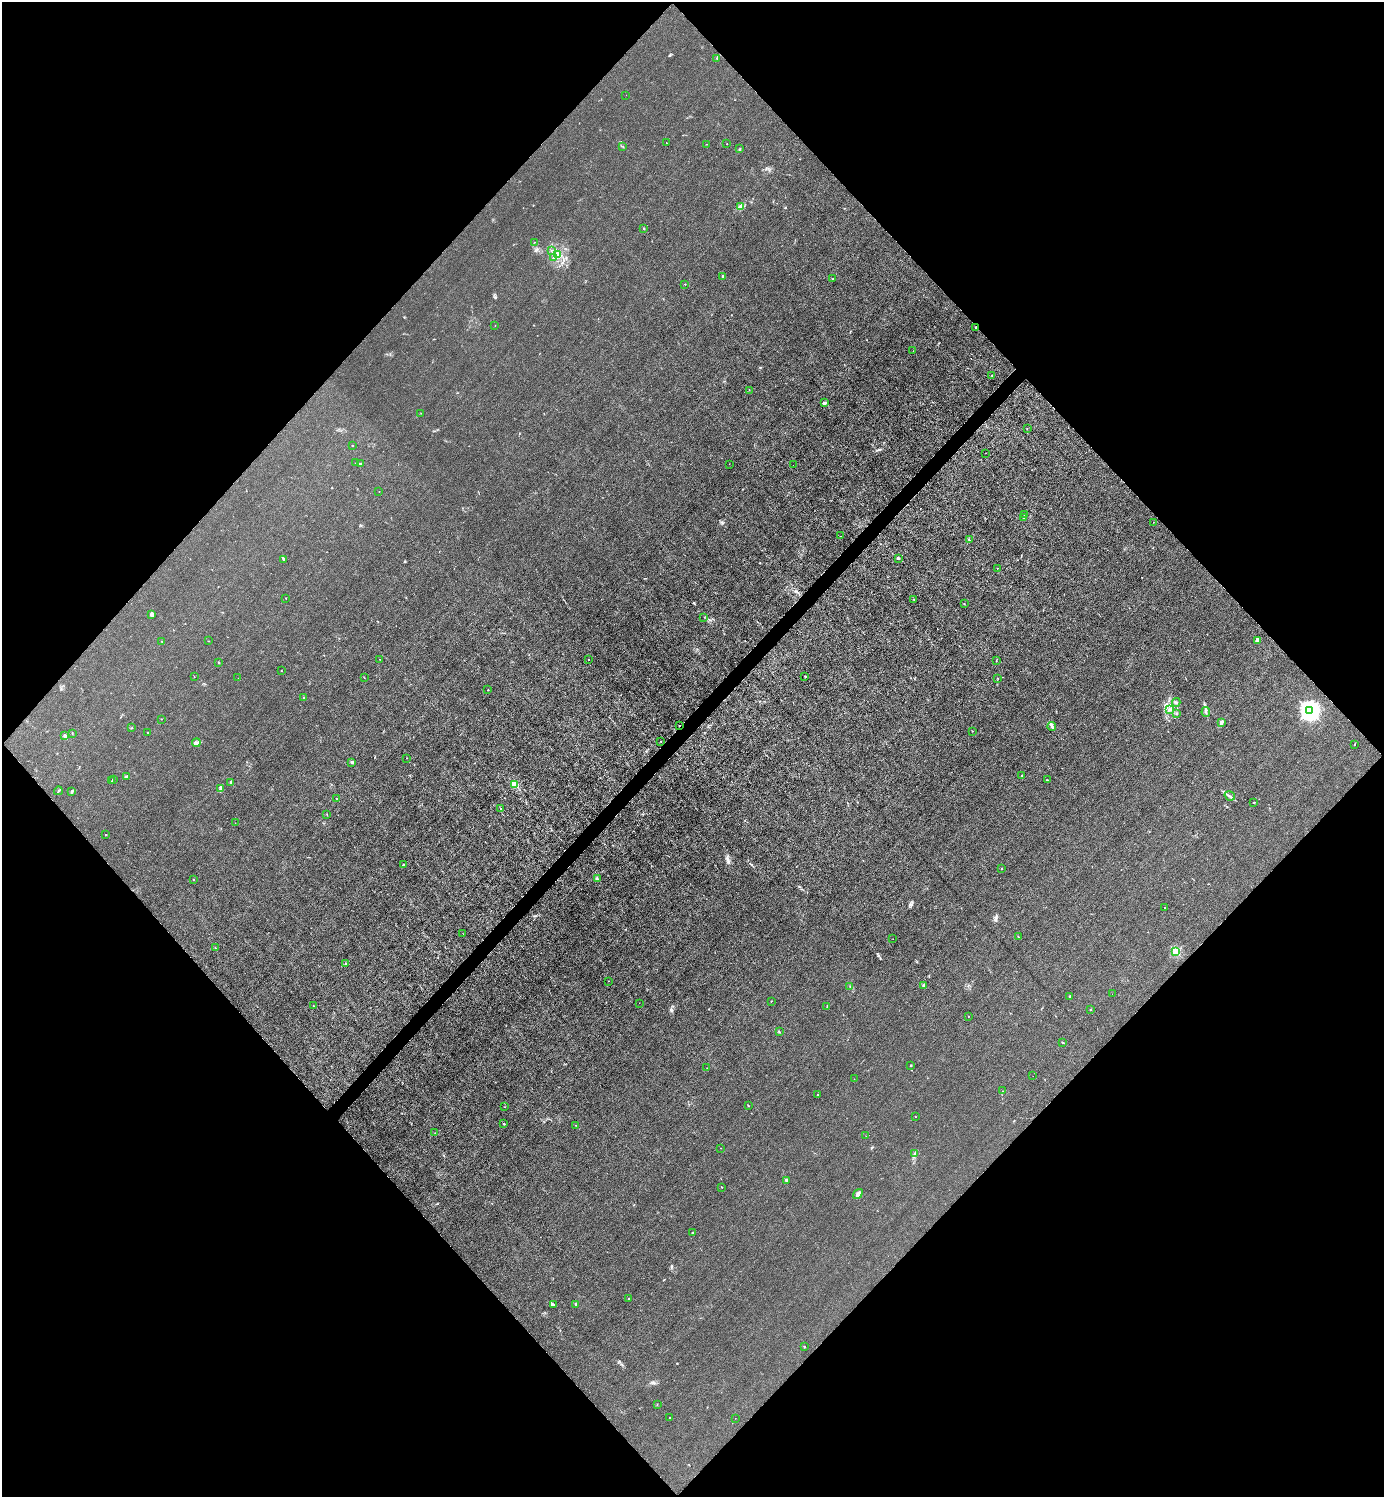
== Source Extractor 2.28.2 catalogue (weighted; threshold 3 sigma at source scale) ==
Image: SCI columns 301-5827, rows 3-5982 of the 5985 x 5985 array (HDU 1 of 3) = the unmasked area's bounding box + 8 px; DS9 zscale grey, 4 x 4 block average (1 PNG px = mean of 4 x 4 image px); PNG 1386 x 1499 px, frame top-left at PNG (2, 2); each listed source drawn as its Kron ellipse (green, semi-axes under 4 px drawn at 4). Shown black and unused: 51% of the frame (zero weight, under 3 of 4 exposures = <1% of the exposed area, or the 3 px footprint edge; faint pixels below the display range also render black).
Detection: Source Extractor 2.28.2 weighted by HDU 2 'WHT'. Background 0.0214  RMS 0.0062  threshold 0.028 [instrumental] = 3 sigma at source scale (4.5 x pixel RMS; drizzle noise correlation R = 1.50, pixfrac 1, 0.05/0.05 arcsec/px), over >= 5 px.
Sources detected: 153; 3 cosmic-ray / hot-pixel residue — neither listed nor drawn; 3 coinciding with a brighter row at this scale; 2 inside a brighter listed object's ellipse — not listed separately; the other 145 listed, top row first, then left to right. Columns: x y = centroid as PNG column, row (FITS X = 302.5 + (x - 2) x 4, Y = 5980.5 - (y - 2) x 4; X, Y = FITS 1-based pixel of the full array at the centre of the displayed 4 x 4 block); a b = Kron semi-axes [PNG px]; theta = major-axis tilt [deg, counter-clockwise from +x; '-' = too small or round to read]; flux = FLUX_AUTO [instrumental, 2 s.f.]
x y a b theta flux
717 58 2 2 - 1.5
626 95 2 2 - 1.1
666 143 2 2 - 1.9
706 144 2 2 - 1.2
727 144 2 2 - 1.1
623 147 2 2 - 1.1
740 149 2 2 - 2.1
741 206 3 2 - 5.8
644 228 2 2 - 9
534 242 2 2 - 0.83
551 251 2 2 - 1.4
558 254 3 2 - 5.3
553 258 2 2 - 1.7
723 276 3 3 - 7.9
832 279 3 2 - 2
685 284 2 2 - 1.5
495 325 2 2 - 1.1
975 328 2 2 - 2.1
913 351 2 2 - 0.41
992 375 2 2 - 1.4
749 390 2 2 - 0.87
824 403 2 2 - 42
421 413 2 2 - 1.1
1027 429 2 2 - 1
352 445 2 2 - 1.2
986 453 2 2 - 0.84
356 463 2 2 - 1.6
361 463 2 2 - 2.6
729 464 2 2 - 0.73
793 465 2 2 - 1.8
379 491 2 2 - 1.3
1024 515 2 2 - 1.2
1023 518 3 2 - 2.1
1153 522 2 2 - 0.57
841 536 2 2 - 0.72
969 540 2 2 - 4.8
898 558 2 2 - 23
283 559 3 2 - 4.5
997 568 2 2 - 1.6
286 598 2 2 - 0.87
914 599 2 2 - 1.1
964 604 2 2 - 1.9
151 615 4 2 - 7.9
704 617 2 2 - 0.77
1257 640 3 2 - 3.3
162 641 2 2 - 1.6
208 641 2 2 - 0.75
380 659 2 2 - 1.4
589 660 2 2 - 1.7
996 660 2 2 - 0.93
219 663 2 2 - 1.6
282 671 2 2 - 0.93
194 677 2 2 - 0.73
805 677 2 2 - 1.4
238 678 2 2 - 0.64
364 678 2 2 - 0.55
997 678 2 2 - 1
488 690 2 2 - 1.1
304 698 2 2 - 13
1176 702 4 2 - 4.3
1170 710 2 2 - 2
1309 710 4 3 - 2400
1206 712 5 2 - 2.9
1177 714 2 2 - 1.2
161 719 2 2 - 1.2
1222 723 2 2 - 2.3
679 726 2 2 - 2.1
1052 727 4 3 - 6.8
132 728 2 2 - 1.4
972 731 2 2 - 3.3
147 732 2 2 - 3.6
72 733 2 2 - 1.5
65 736 3 2 - 7.4
661 741 2 2 - 1
196 743 4 3 - 8.8
1355 744 2 2 - 1.6
406 758 2 2 - 1.8
352 762 2 2 - 26
1022 775 2 2 - 1.4
127 776 2 2 - 12
114 779 2 2 - 1.3
1047 780 2 2 - 1.9
112 781 3 2 - 2.9
231 783 3 2 - 6.8
514 784 2 2 - 190
221 788 4 2 - 8
58 791 4 2 - 2.4
71 792 3 2 - 9.8
1230 796 5 2 - 6.1
336 798 2 2 - 9.5
1253 802 2 2 - 2
500 808 2 2 - 1.3
327 815 2 2 - 0.87
235 823 2 2 - 0.56
106 835 2 2 - 2.9
403 865 2 2 - 1.5
1001 868 2 2 - 3.2
193 879 2 2 - 4.2
597 879 3 2 - 1.7
1164 907 2 2 - 0.79
463 934 2 2 - 0.48
1018 936 2 2 - 1
893 939 2 2 - 0.66
215 948 2 2 - 1.2
1176 952 2 2 - 260
345 964 2 2 - 1.3
608 981 2 2 - 0.66
923 986 2 2 - 1.7
850 987 2 2 - 0.8
1112 994 2 2 - 1.4
1069 996 2 2 - 7.1
771 1001 2 2 - 1.5
639 1003 2 2 - 0.8
313 1006 2 2 - 1.1
827 1007 2 2 - 2.1
1090 1010 2 2 - 1.9
968 1016 2 2 - 1.9
779 1032 2 2 - 1.6
1063 1043 4 2 - 2.3
911 1065 2 2 - 2.8
707 1068 2 2 - 0.91
1033 1076 2 2 - 0.86
854 1079 2 2 - 0.87
1002 1091 2 2 - 0.67
818 1095 2 2 - 1.6
748 1106 2 2 - 2.7
504 1107 2 2 - 0.73
916 1117 2 2 - 0.74
504 1124 2 2 - 7.9
575 1125 2 2 - 0.87
435 1133 2 2 - 1.1
866 1136 2 2 - 0.77
721 1148 2 2 - 0.72
915 1154 2 2 - 2.1
786 1180 2 2 - 22
722 1187 2 2 - 1.8
858 1194 5 3 - 14
693 1233 2 2 - 2.4
628 1299 2 2 - 2.6
576 1304 2 2 - 18
554 1305 3 2 - 3.5
804 1347 2 2 - 2.1
657 1404 2 2 - 0.87
669 1418 2 2 - 0.95
735 1418 2 2 - 0.66
Overlapping masked pixels (flux is a lower limit): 2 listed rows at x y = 975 328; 679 726
Diffuse or blended objects may show on this block-average render without a row.